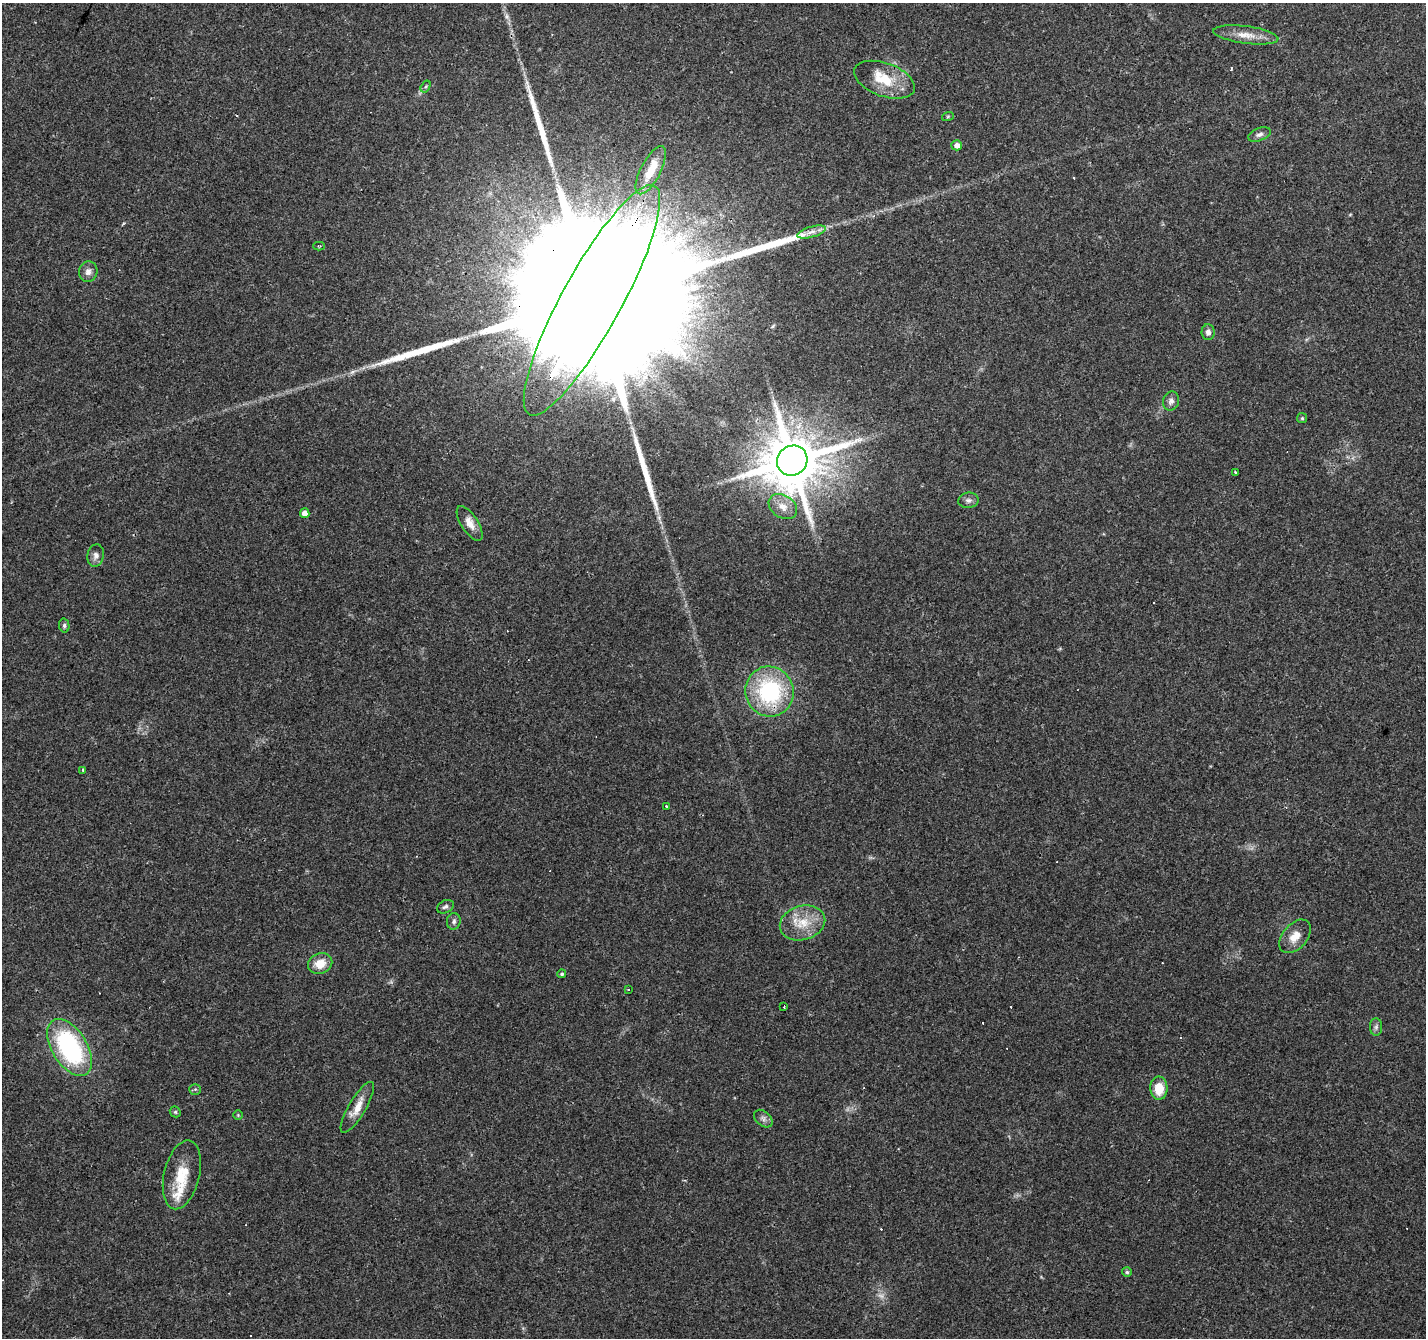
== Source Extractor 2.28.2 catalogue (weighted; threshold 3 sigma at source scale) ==
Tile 10 of 4 x 4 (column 2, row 3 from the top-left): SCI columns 1425-2848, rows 1536-2871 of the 5699 x 5807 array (HDU 1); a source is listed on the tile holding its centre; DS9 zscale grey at full resolution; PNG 1428 x 1340 px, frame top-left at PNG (2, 3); each listed source drawn as its Kron ellipse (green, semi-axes under 4 px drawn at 4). Shown black and unused: <1% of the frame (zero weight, under 3 of 4 exposures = <1% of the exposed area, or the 3 px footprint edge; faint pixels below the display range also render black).
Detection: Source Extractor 2.28.2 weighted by HDU 2 'WHT'; one run over the whole footprint, this tile lists its part. Background 0.052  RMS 0.0037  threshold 0.0165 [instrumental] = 3 sigma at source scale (4.5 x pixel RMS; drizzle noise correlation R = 1.50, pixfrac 1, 0.0396/0.0396 arcsec/px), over >= 5 px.
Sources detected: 64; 1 too faint to see at this stretch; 1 inside a brighter object's white glare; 14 cosmic-ray / hot-pixel residue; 3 long thin detections or spike segments (spike, bleed or trail) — neither listed nor drawn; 2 inside a brighter listed object's ellipse — not listed separately; the other 43 listed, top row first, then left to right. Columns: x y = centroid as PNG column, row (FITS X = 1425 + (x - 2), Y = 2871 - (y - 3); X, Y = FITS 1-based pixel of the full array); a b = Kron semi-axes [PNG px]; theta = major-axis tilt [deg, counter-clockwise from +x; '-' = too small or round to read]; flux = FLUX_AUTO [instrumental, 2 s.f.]
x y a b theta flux
1246 35 33 8 -7 5.3
884 80 31 16 -20 12
426 86 6 4 58 0.53
948 116 6 4 19 0.47
1259 134 12 6 21 1.5
957 145 5 5 - 2
651 170 27 10 63 7.1
811 232 15 5 16 2.3
319 246 6 4 0 0.45
88 272 10 9 - 2.1
592 300 130 30 61 83000
1208 332 8 6 -89 1.6
1171 401 9 8 - 1.6
1302 418 5 5 - 0.53
792 461 15 14 - 2900
1236 473 3 3 - 0.61
968 500 10 7 9 1.4
783 507 15 11 -33 4.1
305 513 5 4 - 2.5
470 523 20 8 -57 3.7
96 556 11 8 80 1.9
64 625 7 5 -78 0.73
769 692 25 24 - 40
83 770 4 2 - 0.37
667 806 3 2 - 0.31
445 907 9 6 28 1.1
454 921 8 7 - 1.2
802 923 23 17 16 9.2
1295 936 19 12 49 5
320 964 12 10 22 5.3
562 974 4 4 - 0.58
628 989 3 3 - 0.87
784 1007 3 3 - 1
1376 1027 9 6 89 1.1
70 1047 31 17 -59 54
1159 1088 11 8 -88 7.3
195 1089 6 5 - 0.64
357 1107 29 8 60 5.3
175 1112 6 5 - 0.51
238 1115 5 4 - 0.43
763 1119 10 7 -41 1.4
182 1175 35 17 77 11
1127 1272 5 5 - 0.54
Overlapping masked pixels (flux is a lower limit): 1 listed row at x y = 592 300